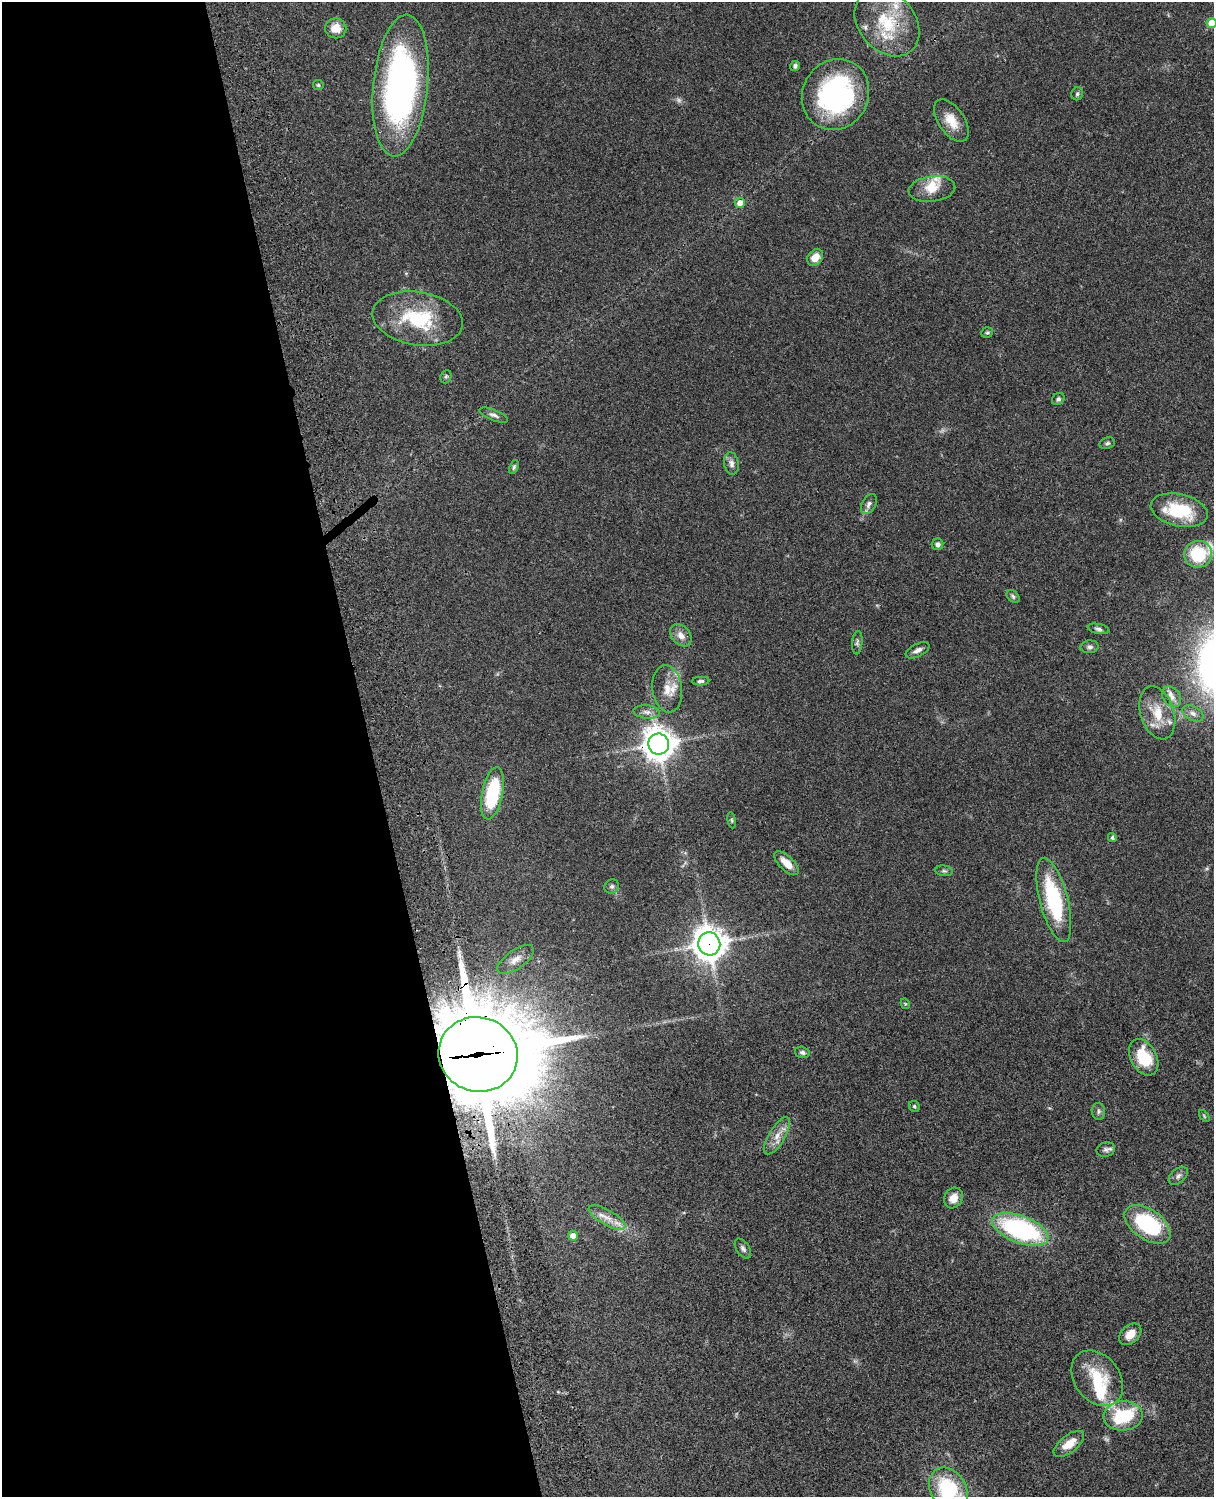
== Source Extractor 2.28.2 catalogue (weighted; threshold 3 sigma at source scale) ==
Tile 5 of 4 x 3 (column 1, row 2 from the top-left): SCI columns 121-1332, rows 1772-3266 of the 5086 x 4925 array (HDU 1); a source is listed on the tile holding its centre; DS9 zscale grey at full resolution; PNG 1216 x 1499 px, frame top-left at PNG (2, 2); each listed source drawn as its Kron ellipse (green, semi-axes under 4 px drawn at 4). Shown black and unused: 31% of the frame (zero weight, under 3 of 4 exposures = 6% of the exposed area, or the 3 px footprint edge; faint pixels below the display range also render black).
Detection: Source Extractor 2.28.2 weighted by HDU 2 'WHT'; one run over the whole footprint, this tile lists its part. Background 0.0759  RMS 0.0057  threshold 0.0258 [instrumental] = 3 sigma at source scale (4.5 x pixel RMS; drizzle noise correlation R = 1.50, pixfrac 1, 0.05/0.05 arcsec/px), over >= 5 px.
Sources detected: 76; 1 too faint to see at this stretch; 1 inside a brighter object's white glare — neither listed nor drawn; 7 inside a brighter listed object's ellipse — not listed separately; the other 67 listed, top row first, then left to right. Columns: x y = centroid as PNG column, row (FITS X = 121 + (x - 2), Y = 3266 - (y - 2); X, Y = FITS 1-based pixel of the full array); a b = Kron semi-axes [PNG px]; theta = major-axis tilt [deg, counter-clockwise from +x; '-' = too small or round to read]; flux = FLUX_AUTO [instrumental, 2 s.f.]
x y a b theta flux
887 23 37 28 -49 34
1212 23 5 5 - 8.9
336 28 10 10 - 7.6
795 66 5 4 - 1.3
318 85 5 5 - 0.77
401 86 71 27 84 180
836 94 36 33 61 94
1077 94 6 6 - 1.2
951 121 24 13 -55 9.7
932 189 23 12 7 8.6
740 203 5 5 - 5.1
815 257 9 7 51 6.7
418 318 46 26 -9 40
987 332 6 5 - 0.87
446 377 7 5 69 1
1058 399 7 5 38 1.2
493 415 15 5 -22 2.2
1107 443 8 5 18 1.2
731 463 11 7 -81 2.8
514 467 7 4 66 0.94
869 504 11 7 60 2.4
1179 510 29 16 -13 29
938 544 6 5 - 2.1
1198 554 14 13 - 27
1013 596 7 5 -40 1.2
1098 629 11 5 -11 1.7
681 635 12 9 -47 4.4
857 643 12 5 85 1.5
1090 647 9 6 4 1.8
917 650 13 6 27 2.7
701 681 8 4 2 1.3
667 689 24 14 -83 9.3
1172 697 11 8 -53 3.5
647 712 13 6 -5 2.9
1157 713 27 16 -72 15
1193 713 11 7 -27 2.8
659 744 10 10 - 890
492 793 26 10 78 41
732 820 8 4 -81 0.92
1112 838 4 4 - 1.3
786 863 16 7 -44 7.1
944 871 8 5 -8 1.1
612 886 7 6 - 1.5
1054 900 43 14 -75 48
709 944 11 11 - 890
516 959 21 9 35 5.2
905 1004 5 4 - 0.66
802 1052 7 5 -15 1.7
478 1054 40 37 -18 7000
1144 1057 19 13 -62 22
914 1106 6 5 - 0.98
1098 1111 8 6 -82 1.6
1204 1116 7 3 -54 0.65
777 1136 21 8 59 5.9
1106 1149 9 7 13 1.9
1178 1176 11 7 40 2.2
953 1198 11 9 61 5.2
607 1217 21 7 -30 6.1
1147 1224 26 15 -35 50
1020 1229 30 13 -20 96
573 1236 5 5 - 5.9
743 1249 11 6 -57 1.9
1130 1334 13 9 42 6
1097 1378 30 22 -52 24
1123 1416 20 14 4 39
1069 1444 18 8 38 8.2
948 1489 23 17 -58 46
Overlapping masked pixels (flux is a lower limit): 3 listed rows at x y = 659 744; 709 944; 478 1054
Isophote crosses this tile's border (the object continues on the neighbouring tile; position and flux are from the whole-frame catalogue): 2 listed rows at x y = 1212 23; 948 1489